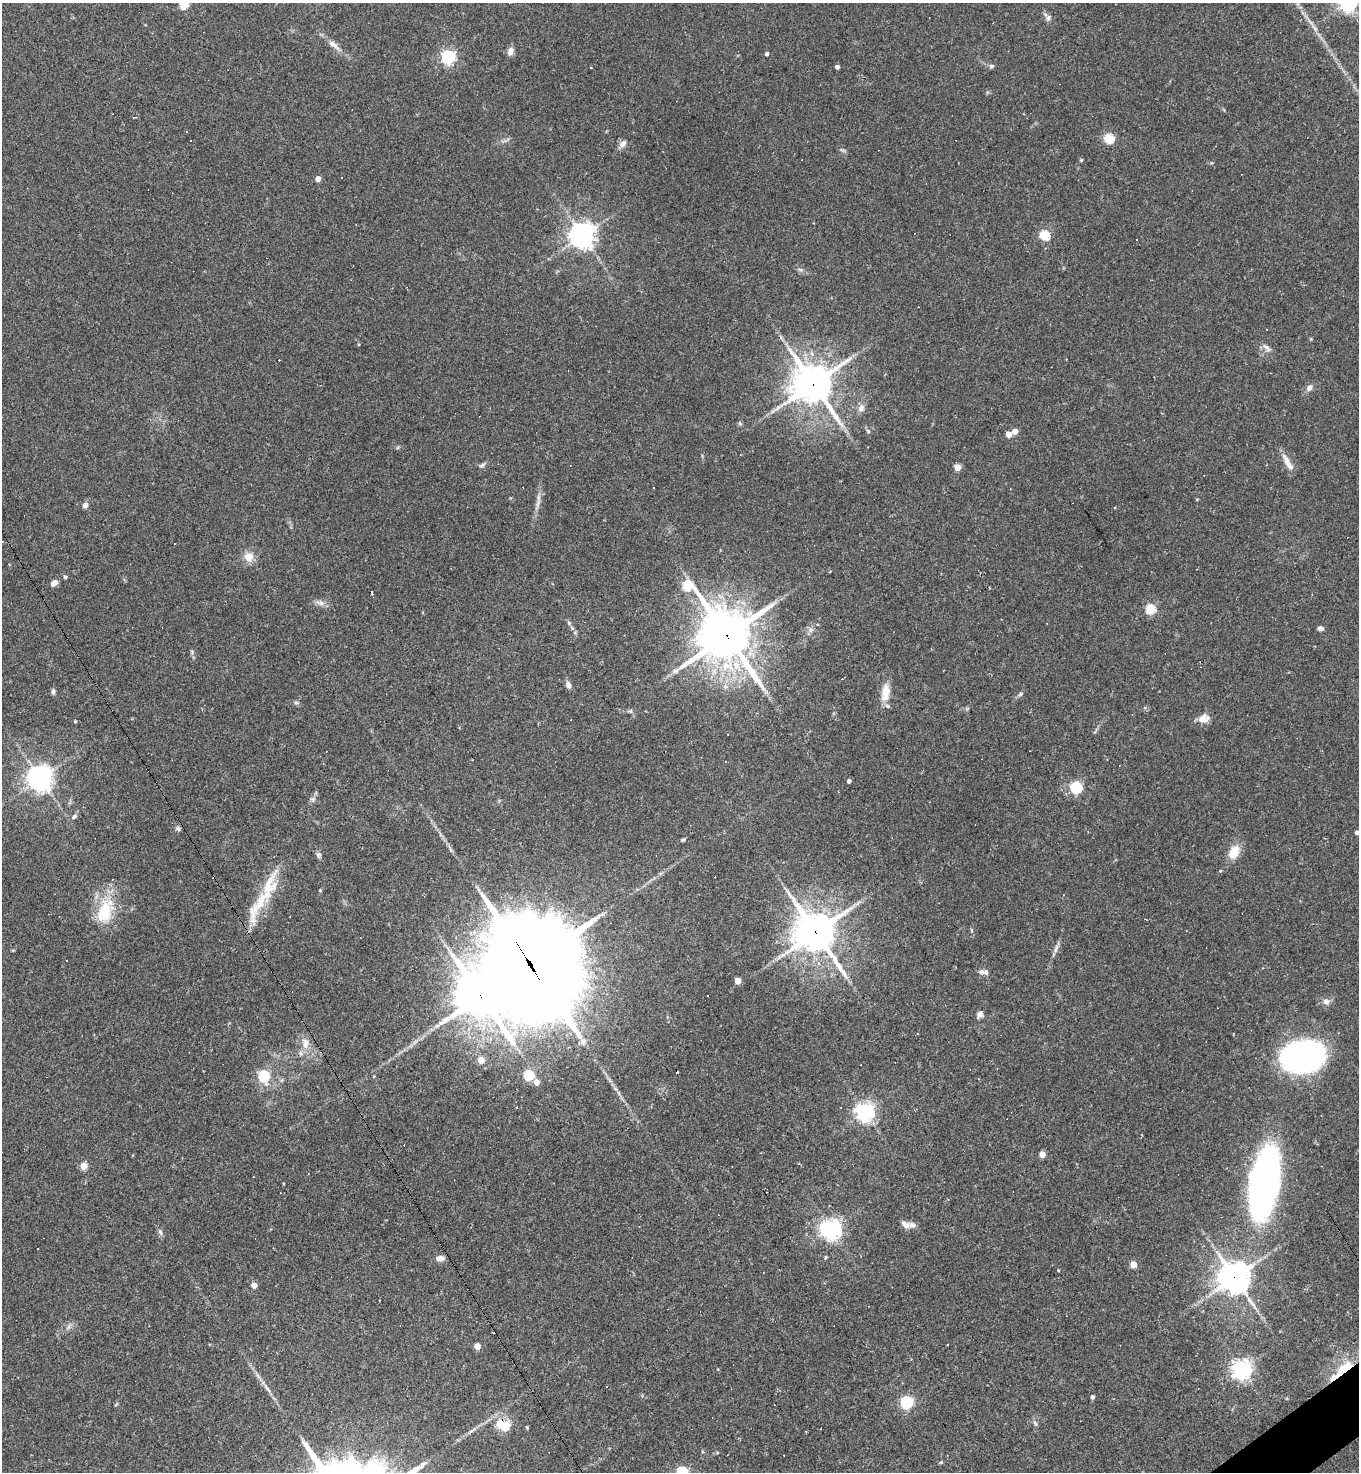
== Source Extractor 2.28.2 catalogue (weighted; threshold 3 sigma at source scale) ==
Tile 6 of 4 x 4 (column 2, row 2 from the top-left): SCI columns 1650-3006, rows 2941-4410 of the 5875 x 5880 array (HDU 1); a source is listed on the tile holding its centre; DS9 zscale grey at full resolution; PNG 1361 x 1474 px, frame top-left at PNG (2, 3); no overlay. Shown black and unused: <1% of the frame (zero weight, under 2 of 3 exposures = <1% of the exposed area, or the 3 px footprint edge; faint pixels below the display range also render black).
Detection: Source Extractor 2.28.2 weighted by HDU 2 'WHT'; one run over the whole footprint, this tile lists its part. Background 0.0409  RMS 0.0046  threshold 0.0207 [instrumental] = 3 sigma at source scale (4.5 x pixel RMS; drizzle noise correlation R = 1.50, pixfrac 1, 0.05/0.05 arcsec/px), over >= 5 px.
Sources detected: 155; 1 inside a brighter object's white glare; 33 cosmic-ray / hot-pixel residue — not listed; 5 inside a brighter listed object's ellipse — not listed separately; the other 116 listed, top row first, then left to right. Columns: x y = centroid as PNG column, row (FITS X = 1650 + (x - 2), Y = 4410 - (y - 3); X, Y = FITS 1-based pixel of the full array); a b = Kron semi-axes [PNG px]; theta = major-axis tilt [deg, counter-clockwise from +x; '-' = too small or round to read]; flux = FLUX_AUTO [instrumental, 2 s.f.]
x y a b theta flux
184 4 9 5 63 24
1048 18 10 6 61 1.3
334 45 20 7 -39 3.8
510 51 11 7 73 2.3
766 54 4 4 - 1.1
448 57 6 6 - 87
991 66 7 5 -20 0.91
837 67 4 4 - 1.8
591 68 3 2 - 0.27
1109 138 5 5 - 27
623 144 11 8 46 2.5
843 150 10 3 -22 0.81
1081 160 5 4 - 0.5
318 179 4 4 - 5
1045 235 5 5 - 29
582 236 8 8 - 420
800 269 9 4 -14 0.95
1267 348 14 6 -43 2.1
849 359 10 5 45 1.9
813 384 15 14 - 910
1309 388 10 7 56 2.1
861 408 11 8 63 2.6
740 424 6 4 -20 0.62
868 431 6 5 - 0.8
1015 431 4 4 - 4.9
1008 434 5 4 - 5.9
1288 463 26 7 -60 4.6
482 465 10 4 32 0.96
957 467 4 4 - 8.4
653 488 2 2 - 0.33
1197 499 4 3 - 0.41
538 504 21 4 72 2.7
85 505 8 7 - 1.6
248 557 12 11 - 5.1
65 577 4 4 - 1.2
54 583 8 6 44 2.4
687 586 8 6 -27 27
320 602 14 7 -17 2.4
1150 609 5 5 - 29
569 623 6 5 - 0.88
1320 628 6 5 - 1.6
811 630 8 6 21 1.6
575 632 6 4 0 0.59
727 636 19 18 - 1800
192 652 6 4 -51 0.64
568 685 9 6 -74 2.2
53 691 7 5 87 1.1
885 692 23 10 82 7
1020 694 7 5 37 0.9
296 702 6 4 0 0.77
630 711 6 5 - 0.79
1204 718 15 11 18 4
75 721 4 3 - 0.55
726 762 3 2 - 0.3
40 778 8 8 - 460
849 781 4 4 - 1.8
1076 787 5 5 - 59
313 799 8 6 0 1.2
74 816 9 5 40 1.3
178 828 8 6 -39 1
1357 832 4 4 - 1.5
683 840 6 4 34 0.7
451 850 5 4 - 1.4
1234 852 18 11 65 7.4
318 855 8 6 -64 1.2
268 885 55 18 65 20
320 890 4 4 - 0.43
857 904 7 4 20 1
105 911 35 19 72 20
971 930 6 3 -70 0.5
815 932 14 12 -50 1300
360 938 3 2 - 0.29
1056 948 14 5 74 1.9
529 962 45 28 -60 8800
982 972 7 7 - 1.6
738 981 4 4 - 7.4
481 996 16 15 - 1400
1326 1001 8 8 - 2.4
980 1014 7 6 - 2.2
305 1043 16 10 -87 4.8
1303 1056 26 19 9 180
481 1060 5 4 - 7.7
528 1075 5 5 - 31
264 1076 6 5 - 40
374 1076 4 3 - 0.39
978 1079 3 2 - 0.41
610 1080 9 3 -45 1.1
536 1082 5 4 - 3.9
619 1093 7 4 -71 0.93
865 1112 6 6 - 250
1042 1154 4 4 - 5.8
83 1166 5 4 - 11
1264 1183 62 22 80 210
905 1225 12 7 -39 2.5
831 1229 9 7 -22 270
160 1232 10 5 -65 1.3
38 1249 2 2 - 0.32
440 1258 11 7 8 2.2
1133 1264 5 4 - 8.2
1058 1270 3 3 - 0.37
1234 1278 10 10 - 730
254 1285 4 4 - 4.2
947 1345 2 2 - 0.39
477 1346 4 4 - 6
1344 1368 32 11 40 13
1242 1370 7 7 - 250
606 1387 3 2 - 0.28
267 1388 18 4 -52 2.6
1092 1397 5 4 - 0.87
906 1402 6 5 - 70
1035 1423 7 4 -46 0.85
503 1425 16 11 -27 12
527 1427 4 4 - 0.52
472 1430 13 3 32 1.6
941 1462 5 4 - 0.53
682 1472 6 5 - 55
Overlapping masked pixels (flux is a lower limit): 7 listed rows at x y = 813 384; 727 636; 815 932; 529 962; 481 996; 1234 1278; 1344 1368
Isophote crosses this tile's border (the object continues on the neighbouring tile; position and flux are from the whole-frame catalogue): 3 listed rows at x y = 184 4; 1357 832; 682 1472